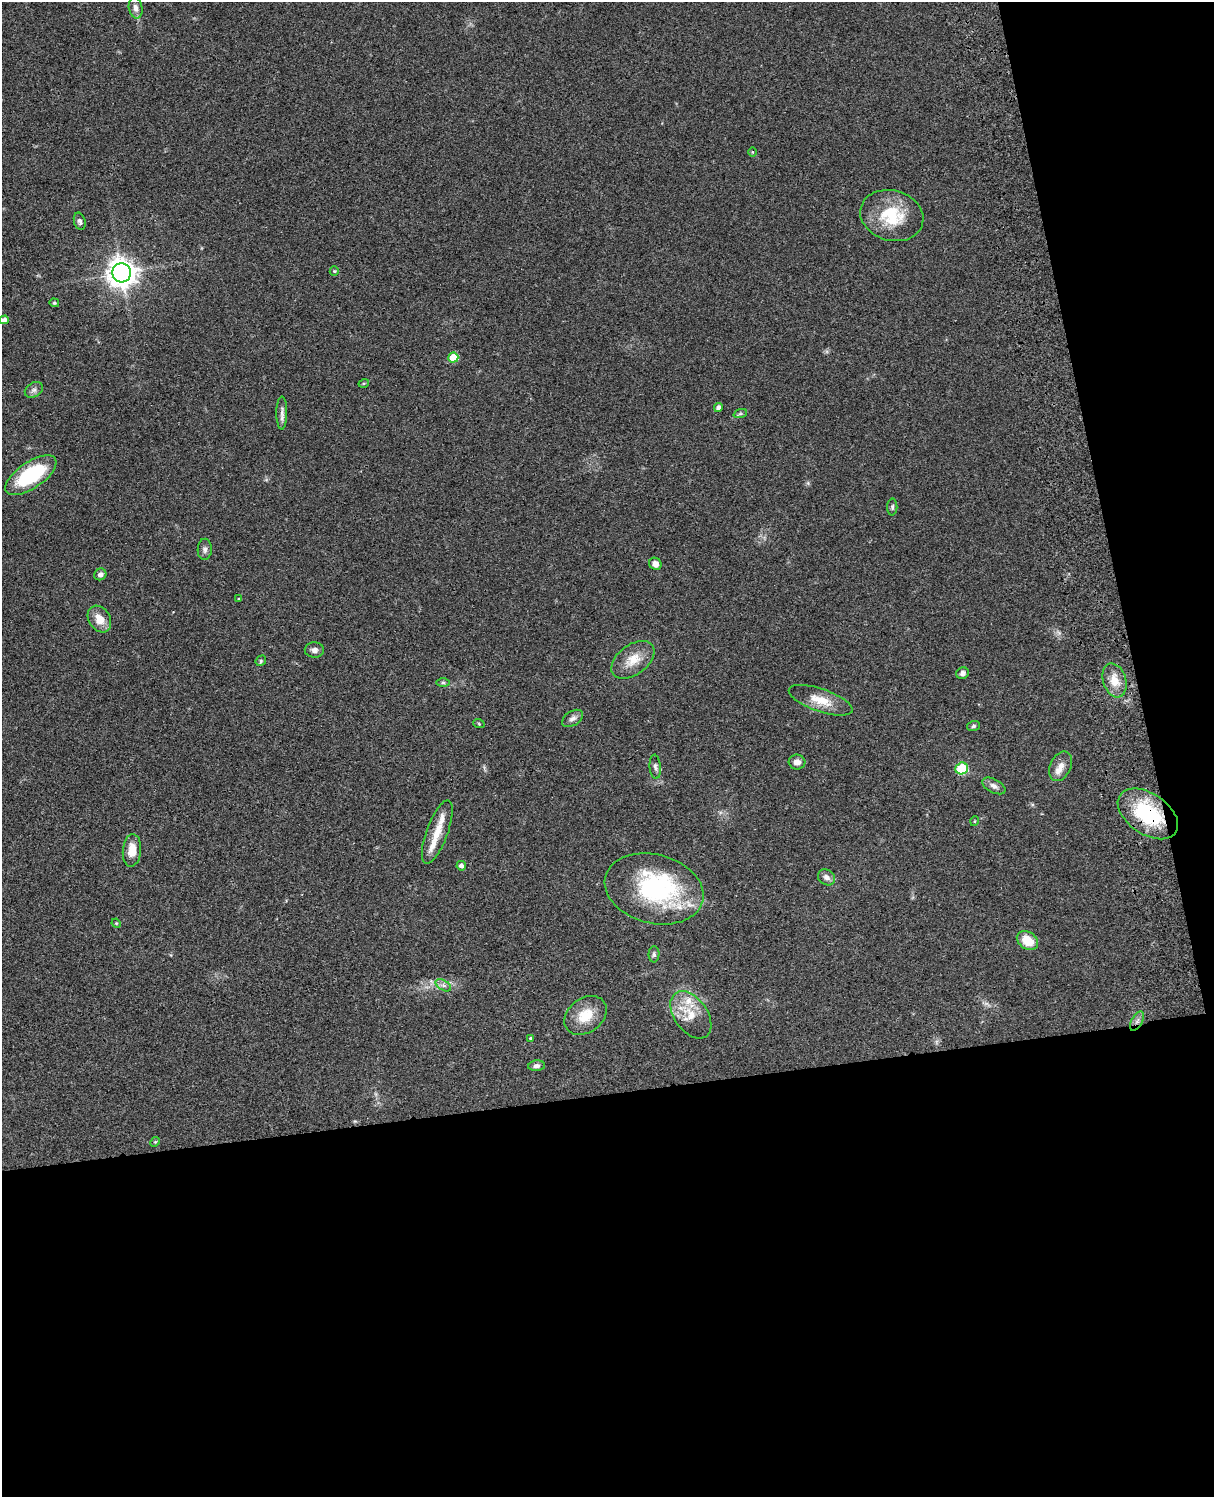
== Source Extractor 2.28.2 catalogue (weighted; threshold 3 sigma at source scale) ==
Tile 12 of 4 x 3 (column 4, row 3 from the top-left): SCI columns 3757-4968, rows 277-1771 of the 5086 x 4926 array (HDU 1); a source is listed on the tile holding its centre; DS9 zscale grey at full resolution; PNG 1216 x 1499 px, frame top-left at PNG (2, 2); each listed source drawn as its Kron ellipse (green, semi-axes under 4 px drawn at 4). Shown black and unused: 33% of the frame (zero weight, under 3 of 4 exposures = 6% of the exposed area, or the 3 px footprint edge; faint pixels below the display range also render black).
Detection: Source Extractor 2.28.2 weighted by HDU 2 'WHT'; one run over the whole footprint, this tile lists its part. Background 0.0863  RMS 0.0061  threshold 0.0276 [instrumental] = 3 sigma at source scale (4.5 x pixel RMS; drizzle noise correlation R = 1.50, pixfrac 1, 0.05/0.05 arcsec/px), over >= 5 px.
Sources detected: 58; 5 inside a brighter listed object's ellipse — not listed separately; the other 53 listed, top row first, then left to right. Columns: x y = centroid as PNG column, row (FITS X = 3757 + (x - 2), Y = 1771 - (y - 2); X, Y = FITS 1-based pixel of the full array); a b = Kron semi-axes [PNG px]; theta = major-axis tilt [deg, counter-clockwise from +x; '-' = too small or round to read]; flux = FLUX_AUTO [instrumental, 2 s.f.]
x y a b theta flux
136 8 10 6 -80 3.4
752 152 5 3 - 0.52
892 216 32 25 -16 28
80 221 9 5 -75 1.8
334 271 5 4 - 0.64
122 273 9 9 - 750
54 303 5 4 - 0.66
4 320 4 4 - 2.5
453 358 5 5 - 16
364 383 5 3 - 0.64
34 390 10 7 33 2.3
718 407 4 4 - 2.4
282 413 16 5 89 2.9
740 414 7 4 19 0.97
31 475 29 13 34 43
892 507 8 5 89 1.2
205 549 10 7 88 2
655 564 6 5 - 3.9
100 574 6 5 - 1.9
239 599 3 3 - 0.49
99 619 14 10 -58 7.9
314 650 9 7 -2 2.6
633 660 24 15 36 11
261 661 6 5 - 1
963 673 6 5 - 2.1
1114 680 17 11 -73 8.9
443 683 7 4 0 1.2
821 700 33 11 -19 12
573 718 11 7 33 2.4
479 724 6 3 -20 0.57
973 726 6 5 - 1
797 762 8 7 - 3.4
1061 766 16 10 64 4.9
655 767 12 5 -85 2
962 768 6 6 - 26
994 786 13 6 -28 2.9
1148 814 34 20 -34 45
975 821 5 3 - 0.47
437 832 33 10 70 10
132 850 16 9 85 7.8
461 866 5 4 - 2.4
826 877 9 7 -34 3.1
654 889 50 34 -14 80
116 923 5 4 - 0.65
1027 941 11 8 -35 12
654 954 8 5 90 1.5
443 985 8 5 -31 1.9
585 1015 23 17 37 14
691 1015 26 16 -55 15
1137 1021 10 5 60 2.5
530 1038 4 3 - 0.62
537 1066 8 5 5 1.8
155 1142 5 4 - 0.68
Overlapping masked pixels (flux is a lower limit): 2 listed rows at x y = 1148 814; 1137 1021